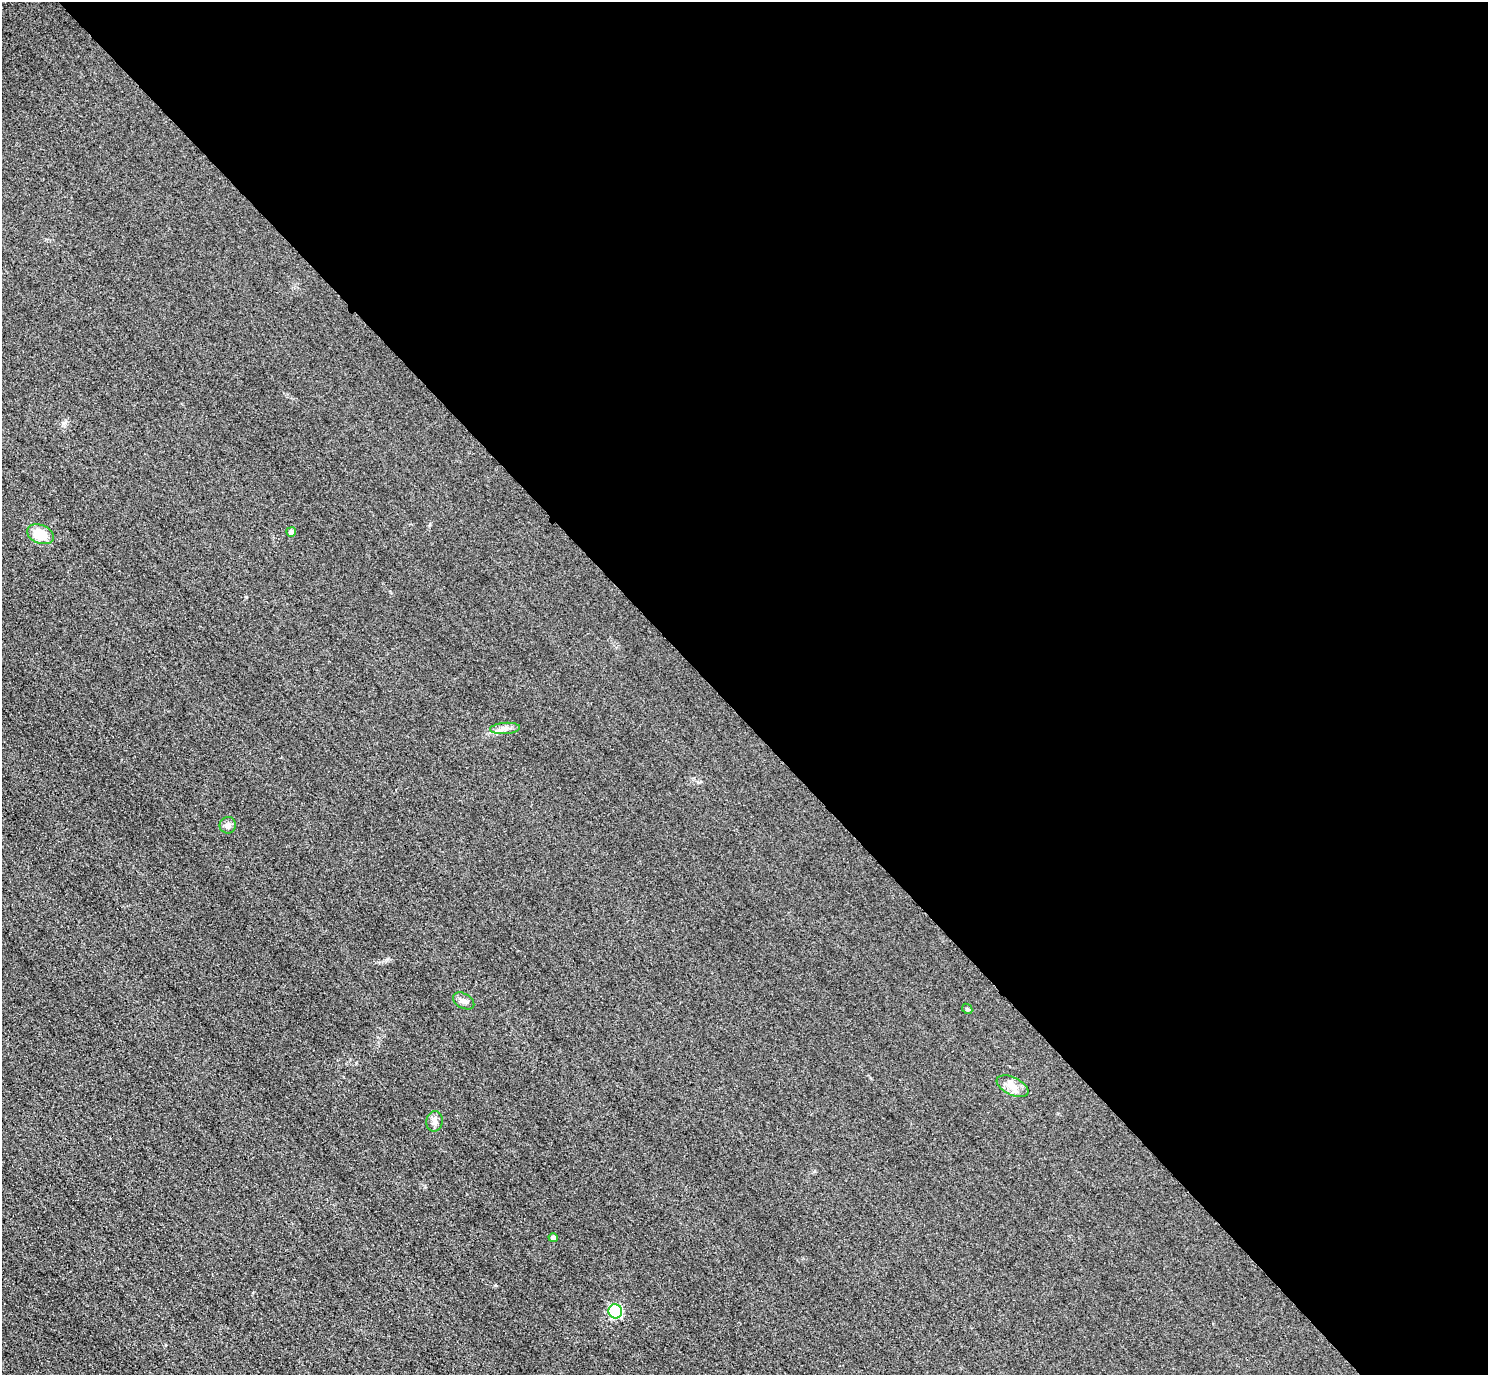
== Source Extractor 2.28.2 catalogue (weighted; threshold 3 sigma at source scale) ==
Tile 8 of 4 x 4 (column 4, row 2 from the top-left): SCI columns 4490-5975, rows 2931-4303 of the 6005 x 6003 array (HDU 1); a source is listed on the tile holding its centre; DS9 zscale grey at full resolution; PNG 1490 x 1377 px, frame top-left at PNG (2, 2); each listed source drawn as its Kron ellipse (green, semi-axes under 4 px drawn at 4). Shown black and unused: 52% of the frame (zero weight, under 3 of 4 exposures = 3% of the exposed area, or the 3 px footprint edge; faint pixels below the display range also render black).
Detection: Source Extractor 2.28.2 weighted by HDU 2 'WHT'; one run over the whole footprint, this tile lists its part. Background 0.0521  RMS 0.016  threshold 0.0725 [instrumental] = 3 sigma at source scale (4.5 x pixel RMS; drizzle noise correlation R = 1.50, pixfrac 1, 0.05/0.05 arcsec/px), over >= 5 px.
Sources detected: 10; all 10 listed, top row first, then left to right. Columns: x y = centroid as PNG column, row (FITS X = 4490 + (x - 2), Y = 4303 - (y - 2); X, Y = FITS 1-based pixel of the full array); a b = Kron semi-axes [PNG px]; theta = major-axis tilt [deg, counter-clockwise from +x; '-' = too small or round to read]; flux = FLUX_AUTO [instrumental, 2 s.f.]
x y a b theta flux
291 532 5 4 - 6.7
40 534 14 9 -21 35
505 728 15 5 4 8.2
228 825 8 8 - 6.2
464 1001 11 7 -29 7
967 1009 6 4 -44 2.1
1013 1086 17 9 -25 15
435 1121 10 8 79 7.2
553 1238 4 4 - 6
615 1311 7 7 - 160
Unlisted compact peaks at least as high as the median listed source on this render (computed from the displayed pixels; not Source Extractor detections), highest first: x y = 387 959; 495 1285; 246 597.